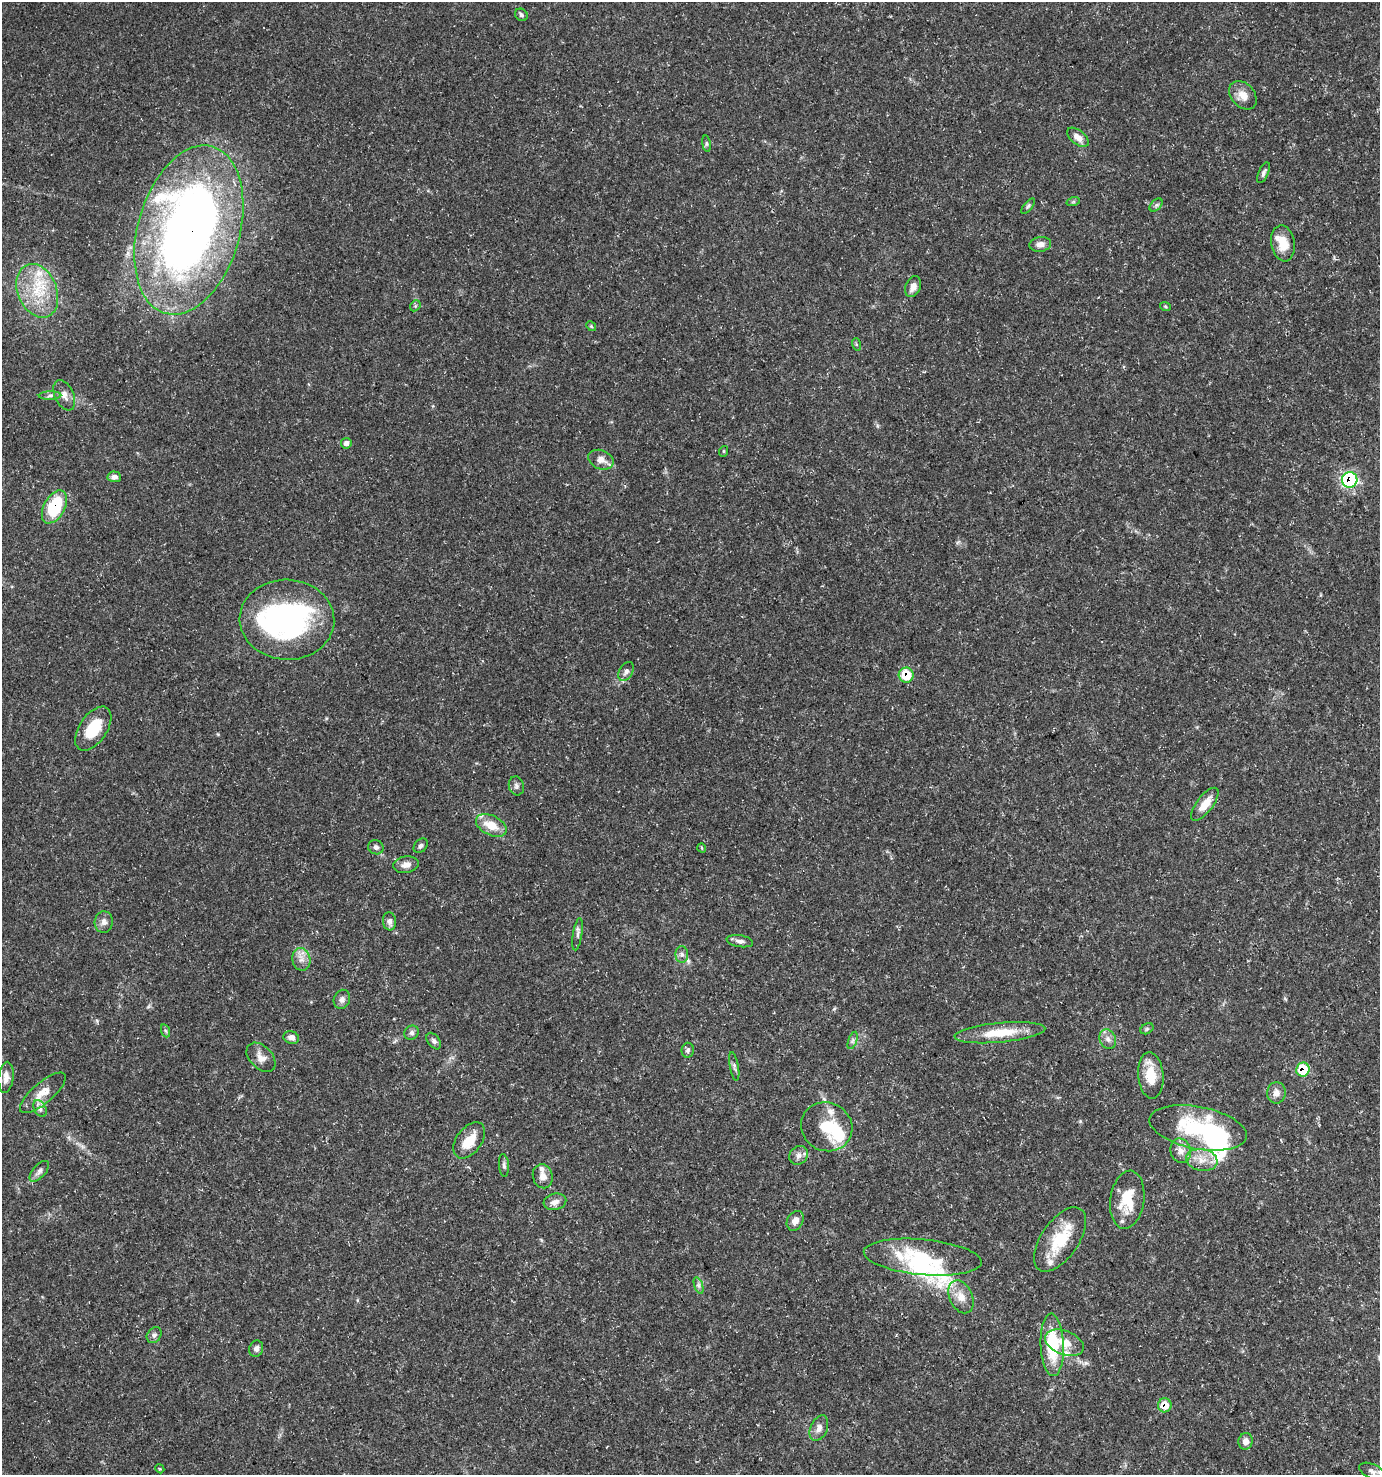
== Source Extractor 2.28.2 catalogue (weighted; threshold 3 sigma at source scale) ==
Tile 6 of 4 x 4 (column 2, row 2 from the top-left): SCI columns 1498-2875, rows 2953-4425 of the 5813 x 5899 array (HDU 1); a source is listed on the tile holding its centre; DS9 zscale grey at full resolution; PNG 1382 x 1477 px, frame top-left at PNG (2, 2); each listed source drawn as its Kron ellipse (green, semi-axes under 4 px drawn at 4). Shown black and unused: <1% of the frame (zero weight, under 3 of 5 exposures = <1% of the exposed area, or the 3 px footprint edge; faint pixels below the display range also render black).
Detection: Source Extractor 2.28.2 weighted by HDU 2 'WHT'; one run over the whole footprint, this tile lists its part. Background 0.0272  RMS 0.0025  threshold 0.0114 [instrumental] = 3 sigma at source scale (4.5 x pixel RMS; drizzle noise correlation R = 1.50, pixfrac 1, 0.0396/0.0396 arcsec/px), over >= 5 px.
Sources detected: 102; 8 inside a brighter object's white glare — neither listed nor drawn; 9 inside a brighter listed object's ellipse — not listed separately; the other 85 listed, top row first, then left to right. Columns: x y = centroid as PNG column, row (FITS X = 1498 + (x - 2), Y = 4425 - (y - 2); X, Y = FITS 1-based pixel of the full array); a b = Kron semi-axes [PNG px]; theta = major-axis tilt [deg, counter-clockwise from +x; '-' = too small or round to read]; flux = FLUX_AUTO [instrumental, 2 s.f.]
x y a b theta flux
521 15 7 5 -40 0.59
1243 95 16 11 -48 2.7
1078 137 12 7 -39 2
706 144 8 4 -82 0.48
1264 173 11 5 66 0.74
1073 202 7 4 18 0.39
1156 205 8 4 45 0.58
1028 206 9 4 51 0.47
189 230 87 51 74 190
1283 243 18 11 -80 4.5
1040 244 11 7 8 1.5
913 287 11 7 66 1.7
37 291 28 19 -68 11
415 306 6 4 47 0.39
1165 306 5 3 - 0.28
591 326 5 4 - 0.32
856 344 6 4 -72 0.32
64 395 16 9 -66 2
50 396 11 4 1 0.86
346 443 5 5 - 1
724 451 5 3 - 0.25
601 460 13 9 -21 2
114 477 7 5 -2 1.1
1350 480 8 7 - 37
54 507 18 10 61 15
287 620 47 40 -3 53
626 671 10 6 59 0.94
906 675 7 7 - 8.2
93 729 25 14 56 8.1
516 786 9 7 -76 0.8
1205 804 20 8 52 3.7
491 825 16 9 -26 4.6
421 846 8 6 48 0.69
376 847 8 7 - 0.86
702 848 5 3 - 0.26
406 865 13 8 8 1.7
389 921 9 6 -83 1.1
104 922 11 9 86 1.3
578 934 16 4 81 0.93
740 941 13 6 -9 1.1
682 954 8 6 -89 0.83
301 959 11 9 -80 1.8
342 999 10 8 69 1.1
1147 1029 7 5 29 0.48
166 1031 7 4 -70 0.43
412 1033 7 7 - 0.79
1000 1033 45 10 5 7.8
291 1038 8 6 -17 1.2
1108 1039 10 8 -63 1.3
853 1040 9 4 71 0.64
434 1041 9 5 -54 0.81
688 1050 7 6 - 0.71
261 1057 17 11 -45 2.1
734 1066 14 4 -80 0.73
1303 1070 7 6 - 9.4
1151 1075 23 12 -85 6.2
6 1077 15 7 83 1.8
43 1093 28 10 40 4
1276 1093 11 9 84 1.6
40 1109 9 6 -63 0.9
827 1127 26 24 -27 9.1
1198 1128 49 21 -11 21
469 1140 20 12 54 4.9
1181 1151 12 10 -75 1.9
799 1155 10 8 43 1.2
1202 1160 16 11 -9 3.3
504 1165 11 5 -85 0.7
39 1171 12 6 49 1.1
543 1176 12 10 -75 1.9
1127 1200 29 17 82 7.7
555 1202 11 8 15 1.5
795 1221 10 7 60 2.1
1060 1239 37 18 56 10
923 1257 59 17 -5 18
698 1285 9 4 -71 0.68
961 1297 17 11 -65 3.1
154 1335 8 6 51 0.77
1065 1343 20 12 -20 4.1
1052 1345 31 11 -87 13
256 1349 8 7 - 1.1
1165 1405 7 6 - 3.9
819 1428 13 8 67 1.6
1246 1441 8 7 - 1.5
160 1469 4 3 - 0.24
1372 1471 13 7 -24 1.2
Overlapping masked pixels (flux is a lower limit): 6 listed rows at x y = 189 230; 1350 480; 54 507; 906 675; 1303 1070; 1165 1405
Isophote crosses this tile's border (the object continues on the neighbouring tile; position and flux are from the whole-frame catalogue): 1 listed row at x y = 1372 1471